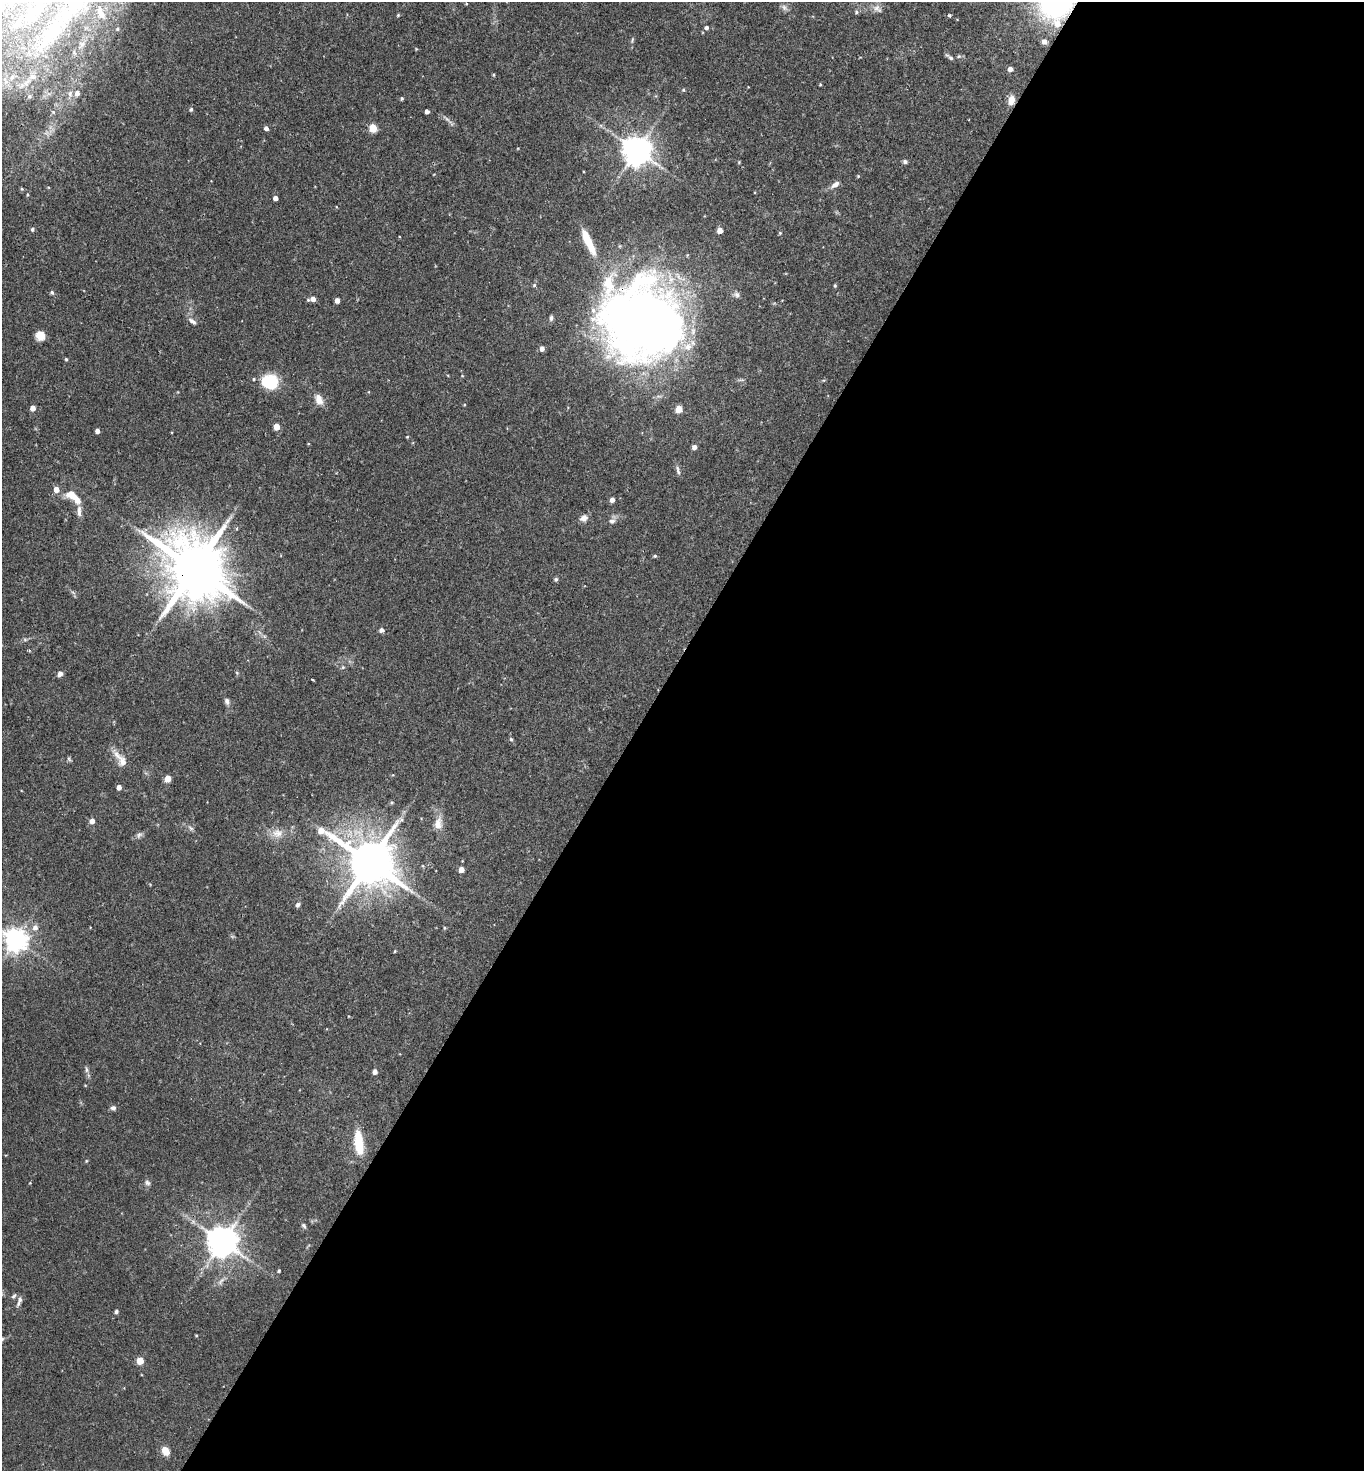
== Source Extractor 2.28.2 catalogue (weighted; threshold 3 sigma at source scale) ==
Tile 12 of 4 x 4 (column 4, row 3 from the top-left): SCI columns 4236-5597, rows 1472-2940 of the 5888 x 5882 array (HDU 1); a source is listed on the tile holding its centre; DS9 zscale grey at full resolution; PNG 1366 x 1473 px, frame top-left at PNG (2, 2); no overlay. Shown black and unused: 54% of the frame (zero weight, under 2 of 3 exposures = <1% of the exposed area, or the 3 px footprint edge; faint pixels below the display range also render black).
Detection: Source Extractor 2.28.2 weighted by HDU 2 'WHT'; one run over the whole footprint, this tile lists its part. Background 0.0752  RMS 0.005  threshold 0.0223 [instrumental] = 3 sigma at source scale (4.5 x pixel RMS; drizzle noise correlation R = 1.50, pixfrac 1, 0.05/0.05 arcsec/px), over >= 5 px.
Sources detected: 129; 1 inside a brighter object's white glare — not listed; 8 inside a brighter listed object's ellipse — not listed separately; the other 120 listed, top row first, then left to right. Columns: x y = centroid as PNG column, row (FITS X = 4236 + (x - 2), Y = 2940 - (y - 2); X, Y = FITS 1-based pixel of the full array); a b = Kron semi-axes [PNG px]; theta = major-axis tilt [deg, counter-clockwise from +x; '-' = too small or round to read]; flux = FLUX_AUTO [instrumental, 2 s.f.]
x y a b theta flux
1056 3 28 24 38 110
466 4 4 3 - 0.38
784 8 10 7 -51 1.7
877 9 14 9 -31 2.9
100 12 15 6 -68 2.7
856 12 6 5 - 0.9
398 15 4 4 - 0.53
949 15 4 3 - 1.2
18 23 28 13 51 17
707 28 5 5 - 1.3
117 29 4 3 - 0.53
50 34 87 26 52 81
632 40 8 4 69 0.73
1044 41 5 5 - 2.8
82 44 14 6 55 3.2
959 56 5 4 - 0.67
951 58 10 5 -34 1.2
1010 69 4 4 - 2.5
494 75 5 3 - 0.51
820 84 4 3 - 0.47
683 90 5 4 - 0.58
77 93 6 6 - 2.4
70 94 10 6 89 2.2
30 96 8 7 - 1.5
402 98 4 4 - 0.67
1011 100 10 7 78 4.6
191 109 5 4 - 0.9
427 111 4 4 - 2
447 119 8 5 -44 1.3
266 128 4 4 - 2
373 128 5 5 - 15
637 150 8 8 - 780
905 162 5 5 - 1.3
858 176 4 4 - 0.47
835 184 12 6 34 2.5
275 198 4 4 - 2.5
32 229 5 4 - 0.98
720 230 4 4 - 5.2
780 233 4 4 - 0.61
588 242 34 8 -65 13
534 285 5 5 - 0.76
835 285 4 3 - 0.64
52 292 5 5 - 0.9
737 295 9 6 -27 1.7
313 299 6 5 - 3.1
337 301 4 4 - 3.2
551 318 7 4 88 1.1
645 318 75 68 -22 520
192 321 12 6 -37 1.9
40 336 9 8 - 5
542 349 4 4 - 2.5
66 359 4 3 - 0.61
462 376 5 3 - 0.39
254 379 4 4 - 0.55
270 382 16 15 - 20
319 399 13 9 -72 4.3
464 405 4 3 - 0.37
33 408 4 4 - 3.8
679 409 5 5 - 9.5
277 427 5 4 - 6.7
97 431 4 4 - 2.4
407 437 4 3 - 0.43
694 447 4 4 - 2.5
678 470 14 4 -77 1.4
56 490 5 5 - 4
72 494 15 12 -34 6.5
612 500 5 4 - 2.5
79 511 16 5 -90 2.7
584 518 9 7 27 2.9
612 521 9 7 10 1.9
655 556 5 4 - 0.7
195 569 20 15 -45 4300
556 579 6 5 - 0.83
381 630 5 4 - 1.9
264 636 6 5 - 0.97
25 639 7 4 0 0.82
29 651 4 3 - 0.5
343 667 5 4 - 0.78
237 673 6 4 -71 0.62
60 674 6 5 - 2.2
312 679 3 2 - 0.51
227 701 8 5 -76 1.7
511 739 5 4 - 0.64
69 759 7 4 -46 0.75
123 761 16 11 -69 4.6
168 779 5 4 - 8.8
119 787 4 4 - 2.8
392 803 5 4 - 0.67
92 821 5 5 - 3.2
438 824 16 10 80 5.2
191 828 8 5 -36 1.2
277 833 16 12 9 5.7
139 835 10 6 41 1.5
369 862 16 13 -34 2500
423 866 5 3 - 0.44
461 870 4 4 - 4.5
298 905 6 5 - 1.3
35 927 7 7 - 2.5
445 928 4 4 - 0.56
16 940 8 7 - 410
395 951 3 3 - 0.46
86 1070 8 4 -89 1.1
375 1072 4 4 - 2.6
85 1085 4 3 - 0.36
113 1108 6 5 - 1.5
359 1143 26 9 -83 16
86 1161 5 4 - 0.5
30 1183 3 3 - 0.34
147 1183 8 6 -45 1.3
193 1222 7 4 -19 1.1
304 1226 7 5 -54 0.94
222 1241 9 9 - 920
279 1271 4 3 - 0.65
14 1296 8 5 29 0.98
19 1301 13 5 70 2
116 1312 4 4 - 1.1
196 1335 5 3 - 0.41
2 1339 7 5 28 0.96
140 1361 5 5 - 9.2
165 1451 10 8 -58 4.9
Overlapping masked pixels (flux is a lower limit): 4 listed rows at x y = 1056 3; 1011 100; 645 318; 195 569
Isophote crosses this tile's border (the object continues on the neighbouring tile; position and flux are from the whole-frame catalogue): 3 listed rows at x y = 1056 3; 50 34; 2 1339